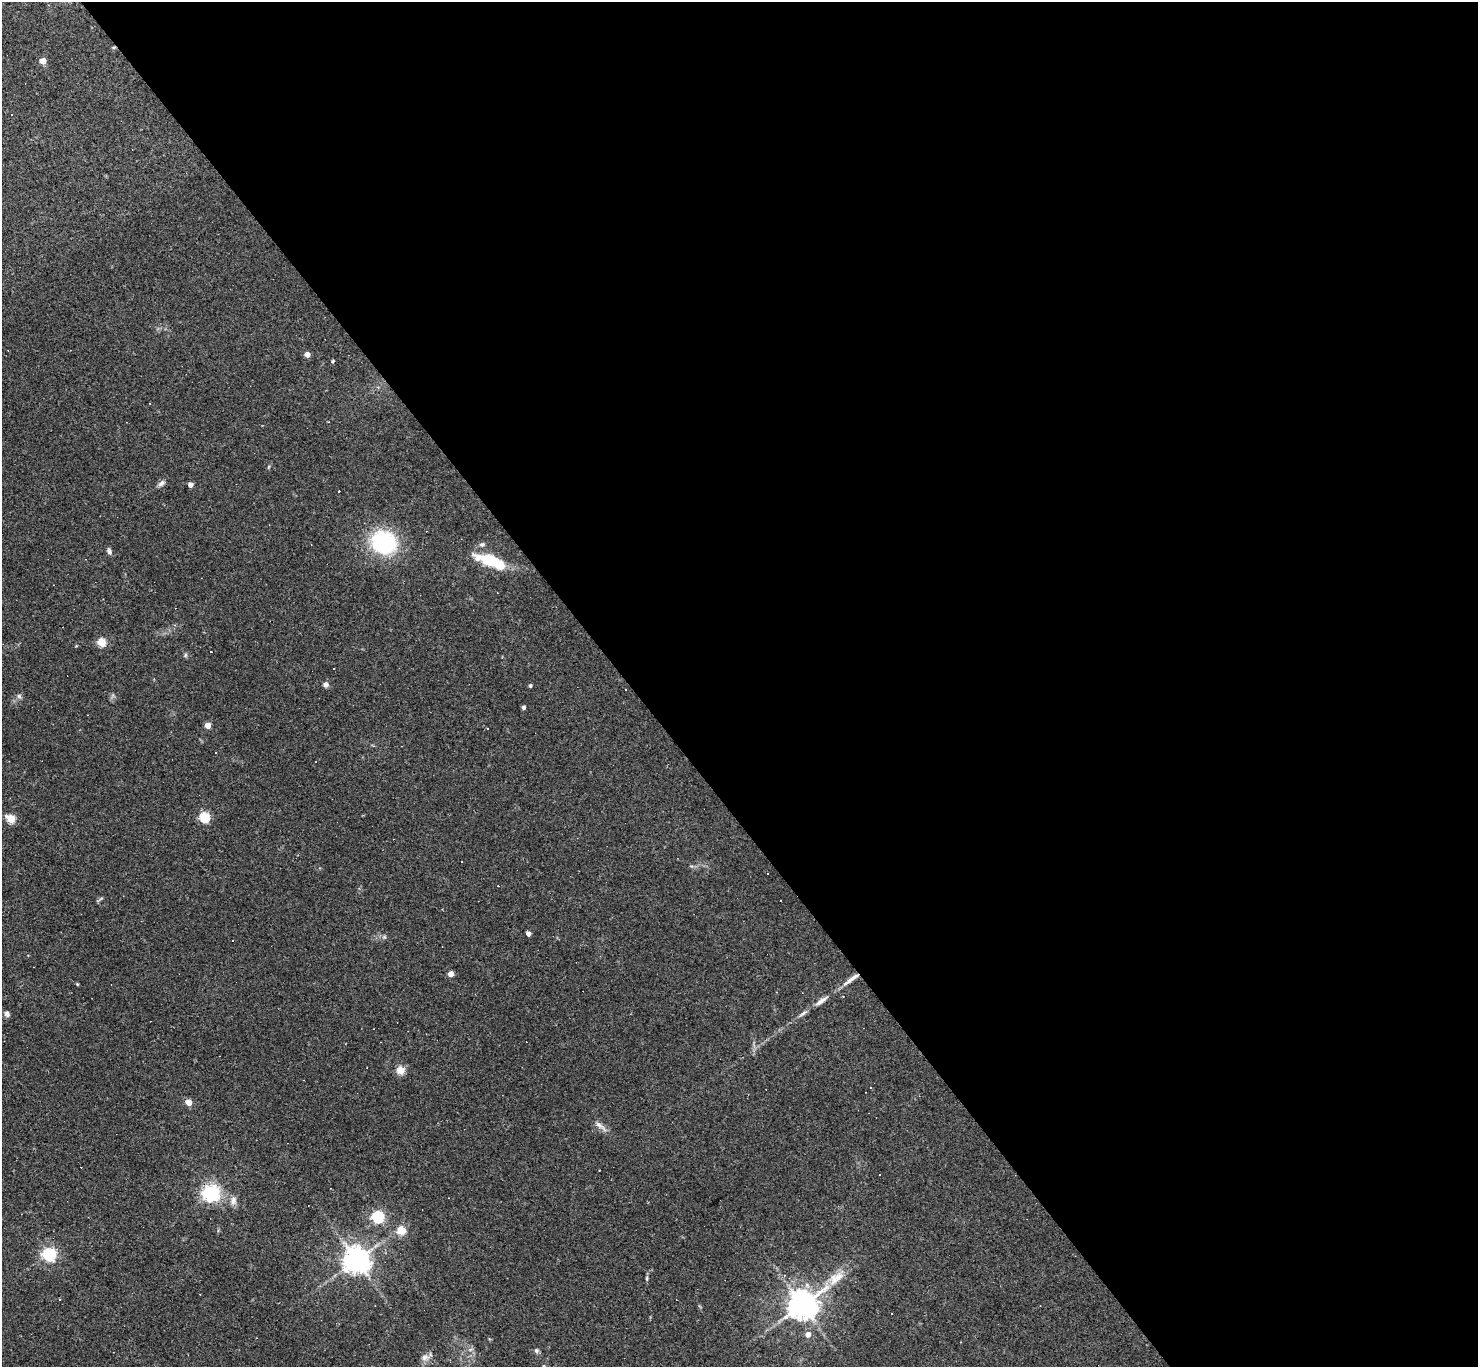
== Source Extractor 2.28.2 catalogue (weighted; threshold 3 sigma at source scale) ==
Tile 8 of 4 x 4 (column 4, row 2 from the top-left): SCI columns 4430-5905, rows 2880-4244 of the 5905 x 5900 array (HDU 1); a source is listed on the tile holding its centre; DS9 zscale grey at full resolution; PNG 1480 x 1369 px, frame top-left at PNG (2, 2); no overlay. Shown black and unused: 58% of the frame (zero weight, under 2 of 3 exposures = <1% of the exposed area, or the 3 px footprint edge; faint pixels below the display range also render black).
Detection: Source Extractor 2.28.2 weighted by HDU 2 'WHT'; one run over the whole footprint, this tile lists its part. Background 0.0638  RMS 0.0062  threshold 0.0278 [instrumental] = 3 sigma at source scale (4.5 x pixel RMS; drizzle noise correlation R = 1.50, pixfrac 1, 0.05/0.05 arcsec/px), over >= 5 px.
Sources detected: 65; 11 cosmic-ray / hot-pixel residue — not listed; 1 inside a brighter listed object's ellipse — not listed separately; the other 53 listed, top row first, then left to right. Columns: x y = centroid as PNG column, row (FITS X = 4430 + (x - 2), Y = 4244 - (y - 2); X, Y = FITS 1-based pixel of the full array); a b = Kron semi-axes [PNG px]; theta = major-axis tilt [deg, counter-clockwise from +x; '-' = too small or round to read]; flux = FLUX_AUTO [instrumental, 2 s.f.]
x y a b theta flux
43 61 4 4 - 8.4
11 115 3 3 - 2.2
307 354 4 4 - 5.7
333 361 4 3 - 0.73
378 387 5 4 - 1.1
161 483 10 6 37 2.1
190 484 4 4 - 3.5
383 542 22 19 -26 65
482 545 7 6 - 1.5
109 551 8 6 -64 1.7
493 561 34 12 -23 27
101 642 5 5 - 26
185 655 7 4 89 0.9
326 684 6 6 - 2.1
530 685 4 3 - 1
626 689 3 2 - 0.59
19 696 6 6 - 1.3
523 707 4 3 - 1.8
208 725 4 4 - 8.8
487 728 3 2 - 0.55
216 753 3 3 - 2.3
204 817 5 5 - 46
11 819 5 4 - 28
461 861 3 3 - 1.5
767 873 3 3 - 0.9
528 933 4 4 - 3
384 937 5 5 - 1
451 974 4 4 - 6.4
851 979 26 5 36 5.6
77 984 4 3 - 0.68
843 996 3 3 - 0.52
821 1001 22 6 36 4.1
803 1013 13 5 33 1.9
7 1014 6 5 - 2.3
401 1070 4 4 - 21
871 1088 3 2 - 0.61
189 1102 4 4 - 9.3
600 1125 19 5 -36 3.3
880 1175 3 3 - 1.2
211 1193 6 6 - 250
233 1200 12 8 88 3.3
378 1217 5 5 - 83
401 1230 5 5 - 24
49 1254 6 5 - 120
356 1260 8 8 - 730
784 1275 4 3 - 0.84
647 1278 6 4 72 0.81
834 1279 19 12 79 8.4
59 1299 3 2 - 0.73
802 1305 9 8 - 890
808 1334 5 5 - 4.7
536 1350 6 5 - 1.4
425 1357 11 8 13 3.3
Overlapping masked pixels (flux is a lower limit): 1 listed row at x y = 851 979